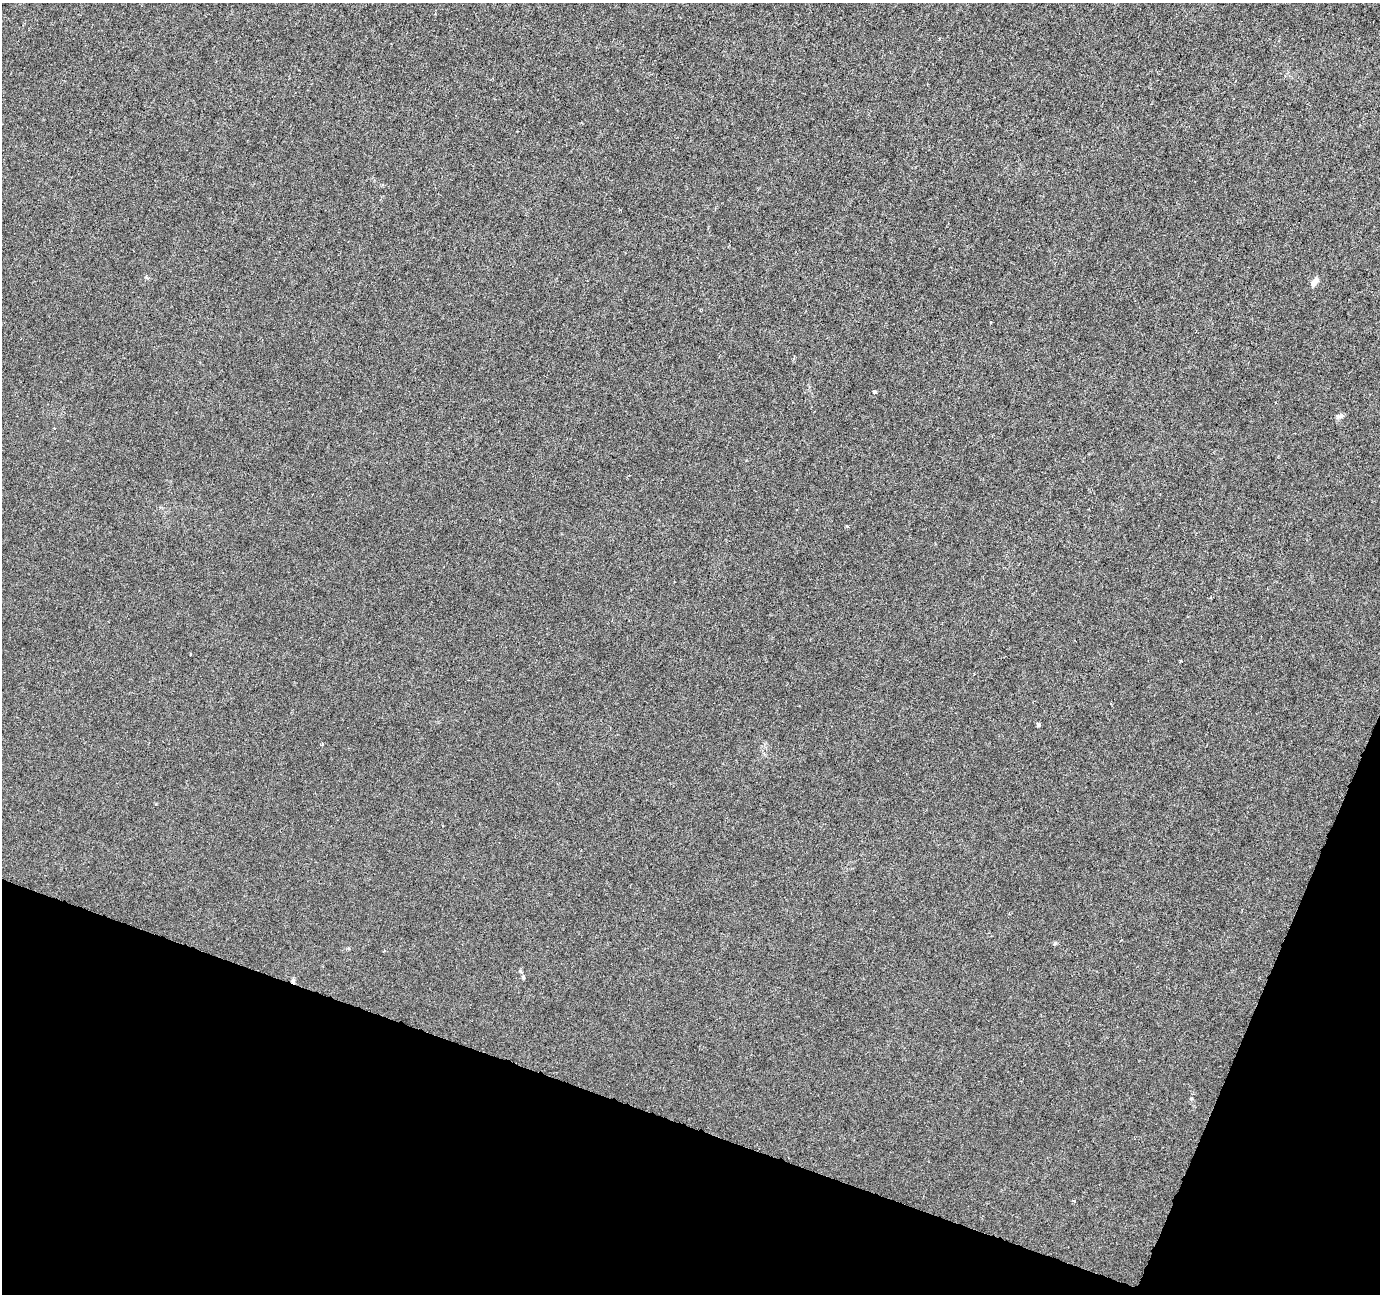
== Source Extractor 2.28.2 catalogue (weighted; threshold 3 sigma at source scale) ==
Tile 15 of 4 x 4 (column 3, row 4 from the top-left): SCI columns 2757-4134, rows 213-1504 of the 5521 x 5659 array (HDU 1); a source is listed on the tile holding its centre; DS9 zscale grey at full resolution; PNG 1382 x 1296 px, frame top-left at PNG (2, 3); no overlay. Shown black and unused: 17% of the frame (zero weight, under 3 of 6 exposures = <1% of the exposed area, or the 3 px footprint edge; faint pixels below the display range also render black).
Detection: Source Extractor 2.28.2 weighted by HDU 2 'WHT'; one run over the whole footprint, this tile lists its part. Background -9.02e-05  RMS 0.0012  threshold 0.00505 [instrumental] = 3 sigma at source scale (4.09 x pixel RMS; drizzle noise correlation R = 1.36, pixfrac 0.8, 0.0396/0.0396 arcsec/px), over >= 5 px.
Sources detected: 9; all 9 listed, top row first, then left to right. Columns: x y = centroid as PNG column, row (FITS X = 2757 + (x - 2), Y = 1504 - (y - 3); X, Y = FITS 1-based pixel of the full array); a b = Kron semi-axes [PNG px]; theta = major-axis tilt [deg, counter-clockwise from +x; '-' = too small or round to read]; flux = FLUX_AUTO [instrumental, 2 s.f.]
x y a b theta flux
1314 282 12 6 57 0.72
991 322 4 2 - 0.077
794 358 6 3 72 0.12
874 392 4 3 - 0.74
1340 416 9 6 31 0.36
1038 725 4 3 - 0.3
322 744 4 3 - 0.13
523 977 6 4 -89 0.18
293 981 7 5 69 0.24
Overlapping masked pixels (flux is a lower limit): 1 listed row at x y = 293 981